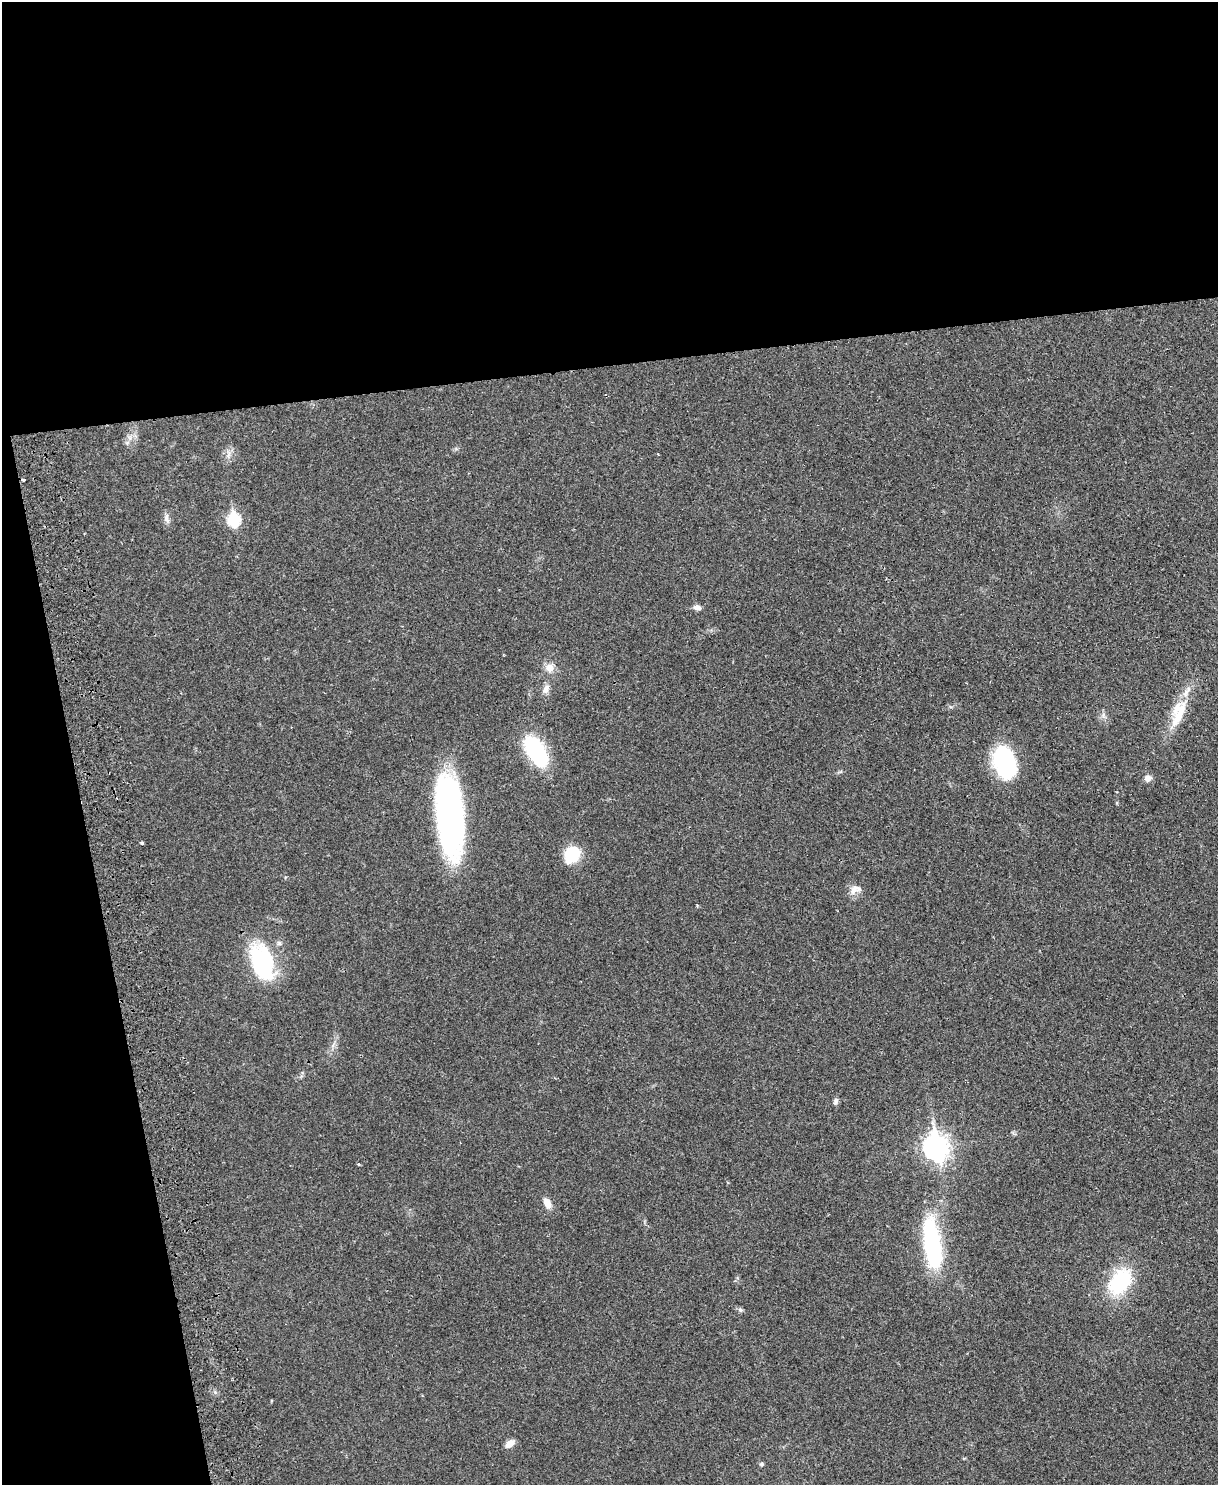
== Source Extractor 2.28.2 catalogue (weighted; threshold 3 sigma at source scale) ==
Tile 1 of 4 x 3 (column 1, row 1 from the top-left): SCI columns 57-1272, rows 3125-4607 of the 4981 x 4874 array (HDU 1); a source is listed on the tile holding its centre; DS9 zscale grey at full resolution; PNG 1220 x 1487 px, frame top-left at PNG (2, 2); no overlay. Shown black and unused: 31% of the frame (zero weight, under 2 of 3 exposures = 3% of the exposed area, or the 3 px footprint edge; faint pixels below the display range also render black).
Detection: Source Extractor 2.28.2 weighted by HDU 2 'WHT'; one run over the whole footprint, this tile lists its part. Background 0.0313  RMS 0.0043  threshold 0.0194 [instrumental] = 3 sigma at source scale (4.5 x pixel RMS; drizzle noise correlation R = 1.50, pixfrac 1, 0.05/0.05 arcsec/px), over >= 5 px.
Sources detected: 27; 1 cosmic-ray / hot-pixel residue — not listed; the other 26 listed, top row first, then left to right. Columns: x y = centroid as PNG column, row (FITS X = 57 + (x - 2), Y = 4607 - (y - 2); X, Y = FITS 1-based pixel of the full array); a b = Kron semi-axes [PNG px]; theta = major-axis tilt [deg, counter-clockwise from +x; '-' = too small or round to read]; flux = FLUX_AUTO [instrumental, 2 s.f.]
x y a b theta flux
130 438 7 4 -71 1.1
228 454 14 5 82 2.1
166 518 14 7 -79 2.1
234 519 7 6 - 42
697 608 11 6 -7 1.8
549 668 12 11 - 3.8
546 689 13 8 70 2.6
1178 712 41 17 70 15
1103 715 7 4 -72 1.1
536 751 24 12 -57 54
1004 762 32 21 -72 41
1148 778 8 7 - 2.3
450 817 75 23 -85 120
142 843 4 4 - 0.47
572 854 17 13 48 18
856 888 16 10 -20 3.2
262 962 42 24 -72 42
835 1101 9 6 71 1.1
936 1147 11 9 -79 300
358 1164 3 3 - 0.6
547 1203 13 8 -62 3.7
932 1244 53 16 -81 57
1120 1282 26 18 58 33
740 1310 7 5 -44 0.88
510 1443 12 7 37 3
761 1464 6 5 - 0.71
Unlisted compact peaks at least as high as the median listed source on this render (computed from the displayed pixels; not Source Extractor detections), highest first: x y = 951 707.